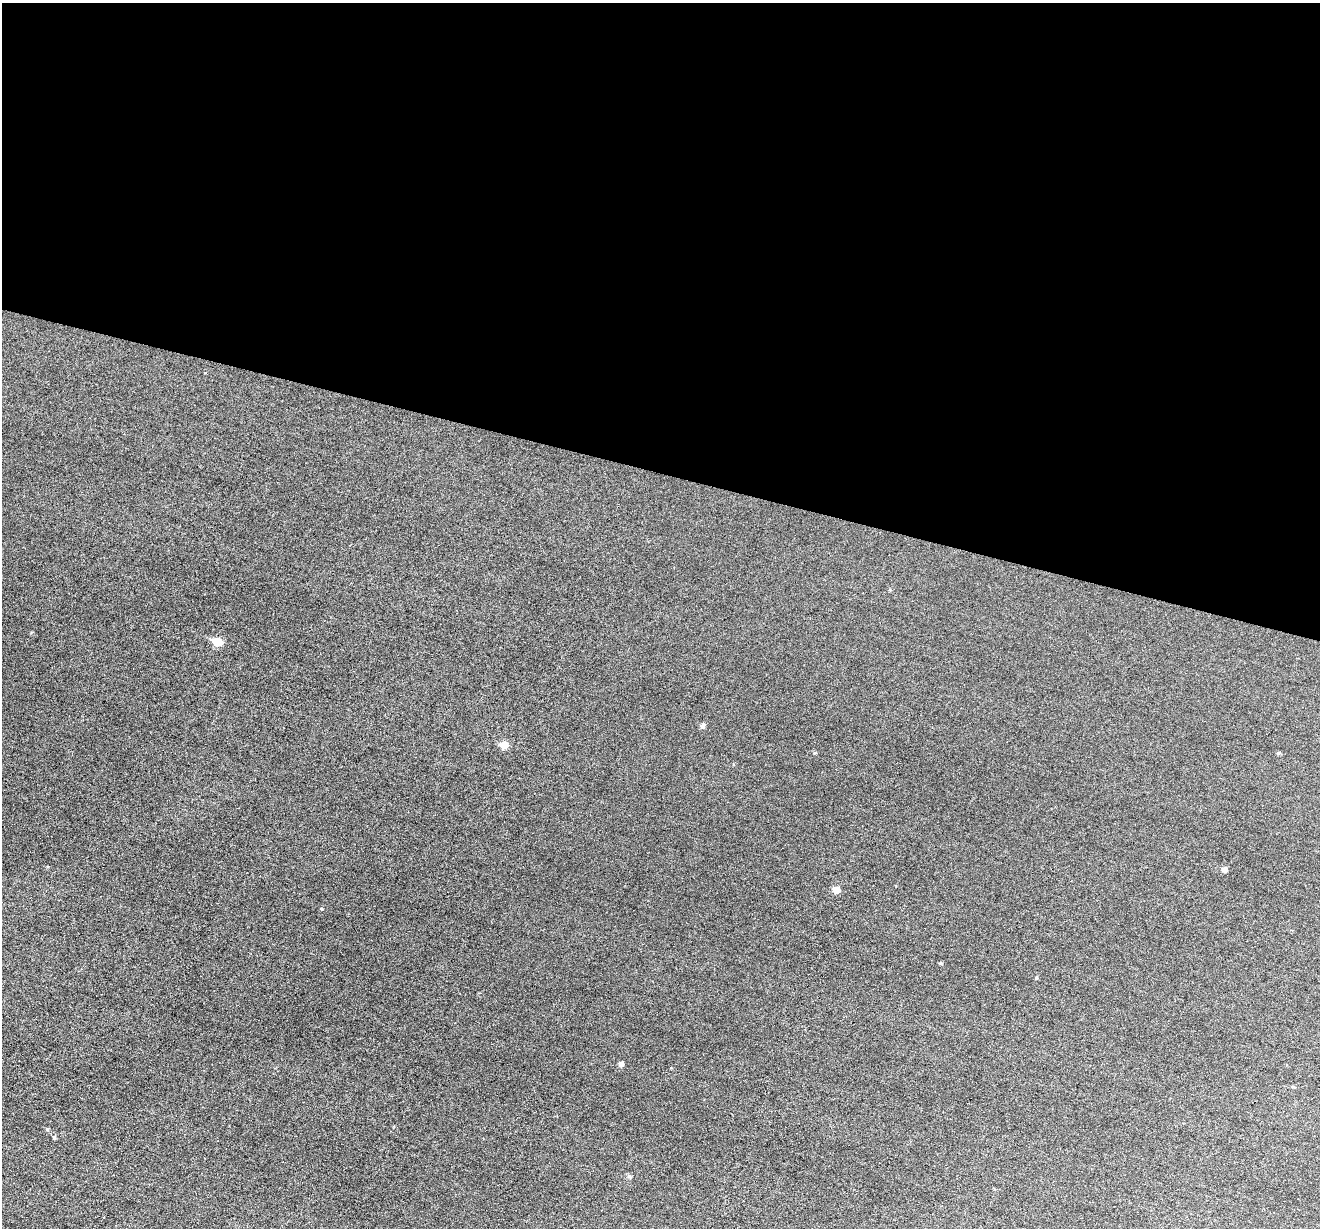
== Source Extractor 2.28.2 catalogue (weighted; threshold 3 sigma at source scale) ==
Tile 3 of 4 x 4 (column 3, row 1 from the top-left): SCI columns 2637-3954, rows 3811-5036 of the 5274 x 5294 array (HDU 1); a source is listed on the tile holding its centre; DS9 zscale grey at full resolution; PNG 1322 x 1230 px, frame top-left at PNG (2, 3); no overlay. Shown black and unused: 38% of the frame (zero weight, under 3 of 6 exposures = <1% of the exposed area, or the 3 px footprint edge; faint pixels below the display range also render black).
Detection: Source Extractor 2.28.2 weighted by HDU 2 'WHT'; one run over the whole footprint, this tile lists its part. Background 0.0483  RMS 0.0059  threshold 0.0241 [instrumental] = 3 sigma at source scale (4.09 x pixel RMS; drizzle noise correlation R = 1.36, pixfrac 0.8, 0.05/0.05 arcsec/px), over >= 5 px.
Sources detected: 13; all 13 listed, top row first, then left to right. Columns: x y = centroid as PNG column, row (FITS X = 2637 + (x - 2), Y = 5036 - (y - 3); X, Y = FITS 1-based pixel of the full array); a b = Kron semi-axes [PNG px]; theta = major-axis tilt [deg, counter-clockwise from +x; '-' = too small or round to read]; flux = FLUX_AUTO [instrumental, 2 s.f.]
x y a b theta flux
217 642 6 5 - 14
702 726 5 5 - 1.8
504 745 6 5 - 8.2
1278 753 5 4 - 0.6
1224 869 5 5 - 2.3
836 890 6 5 - 4.8
940 963 4 3 - 0.77
1036 978 4 4 - 0.56
621 1064 5 5 - 1.9
1292 1087 6 3 -8 0.68
47 1129 5 4 - 0.66
54 1137 5 4 - 0.69
629 1176 5 5 - 1.1
Unlisted compact peaks at least as high as the median listed source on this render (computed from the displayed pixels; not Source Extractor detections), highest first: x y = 322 909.